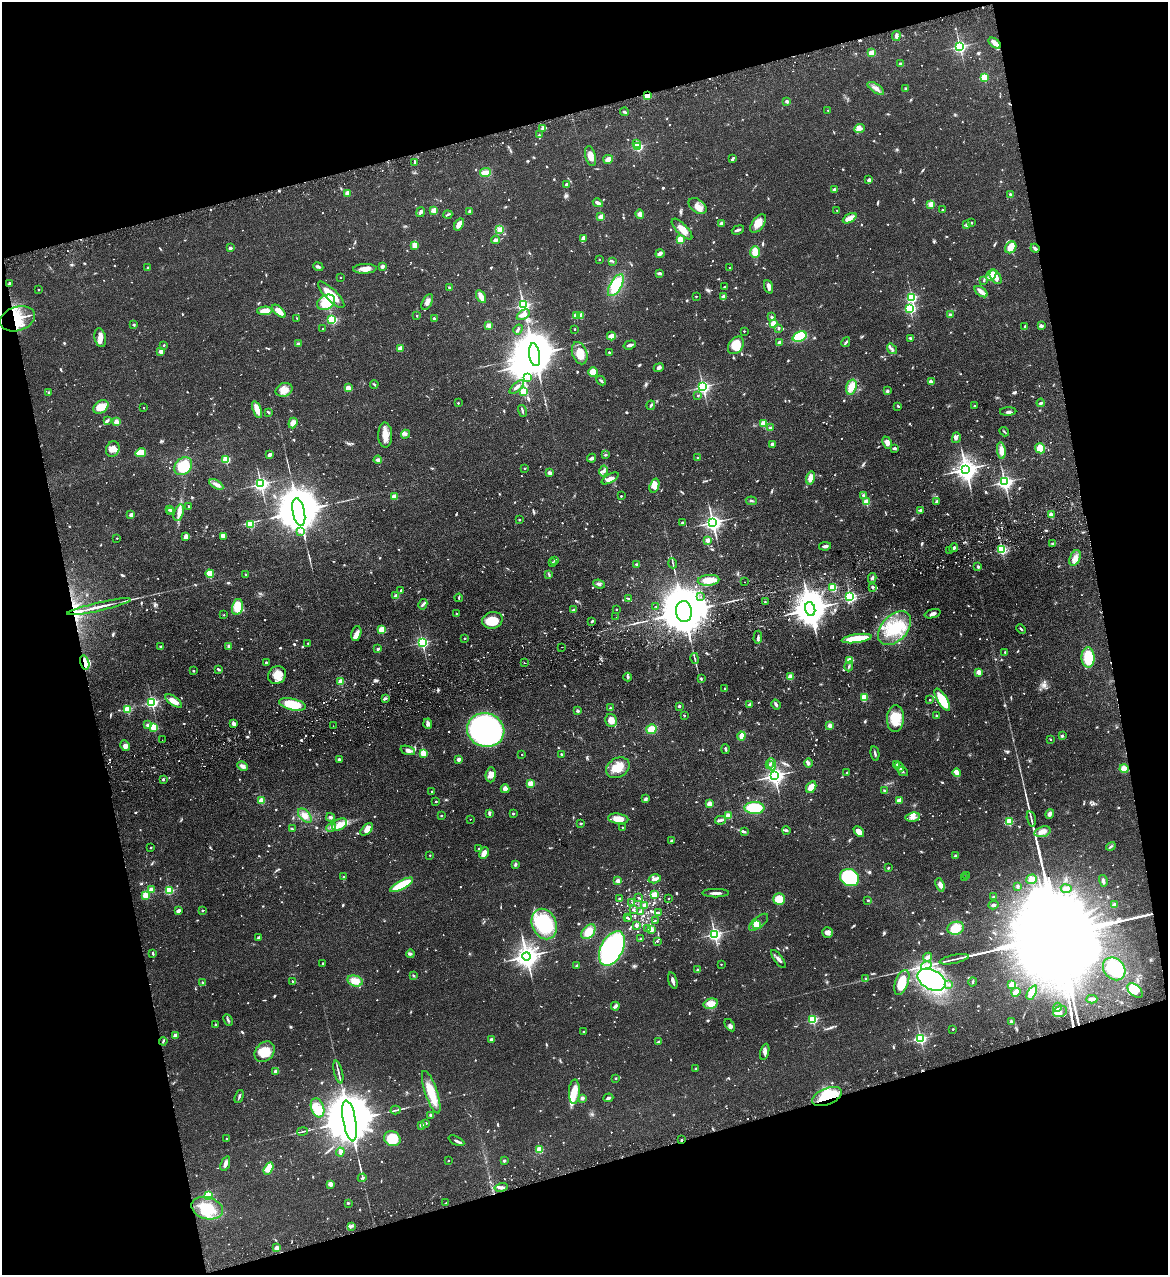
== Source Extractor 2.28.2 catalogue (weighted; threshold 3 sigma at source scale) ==
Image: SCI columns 164-4826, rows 57-5147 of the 5107 x 5203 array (HDU 1 of 3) = the unmasked area's bounding box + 8 px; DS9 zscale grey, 4 x 4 block average (1 PNG px = mean of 4 x 4 image px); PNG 1170 x 1277 px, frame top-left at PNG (2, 2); each listed source drawn as its Kron ellipse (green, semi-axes under 4 px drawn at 4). Shown black and unused: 30% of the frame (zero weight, under 2 of 3 exposures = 3% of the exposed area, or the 3 px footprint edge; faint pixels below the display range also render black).
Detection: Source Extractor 2.28.2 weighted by HDU 2 'WHT'. Background 0.0555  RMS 0.005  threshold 0.0226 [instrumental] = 3 sigma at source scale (4.5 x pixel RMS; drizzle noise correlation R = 1.50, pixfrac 1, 0.05/0.05 arcsec/px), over >= 5 px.
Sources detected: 1492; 20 too faint to see at this stretch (4 x 4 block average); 10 inside a brighter object's white glare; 25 cosmic-ray / hot-pixel residue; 2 long thin detections or spike segments (spike, bleed or trail) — neither listed nor drawn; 22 coinciding with a brighter row at this scale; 67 inside a brighter listed object's ellipse — not listed separately; of the other 1346, all 500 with FLUX_AUTO >= 3.39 (the completeness limit of this list) listed and drawn (846 fainter detections not listed), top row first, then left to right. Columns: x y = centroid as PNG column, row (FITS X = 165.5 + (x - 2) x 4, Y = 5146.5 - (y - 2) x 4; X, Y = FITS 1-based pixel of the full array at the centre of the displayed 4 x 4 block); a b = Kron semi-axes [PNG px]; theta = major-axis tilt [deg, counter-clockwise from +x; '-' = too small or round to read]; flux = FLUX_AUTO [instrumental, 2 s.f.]
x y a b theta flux
896 36 5 3 - 8.4
995 43 7 4 -37 19
960 46 2 2 - 760
872 53 2 2 - 100
901 64 2 2 - 27
984 77 2 2 - 160
876 88 9 3 -34 14
905 88 2 2 - 4.1
647 96 2 2 - 140
787 101 2 2 - 24
828 110 2 2 - 4
625 112 4 2 - 5
860 128 5 3 - 11
543 129 2 2 - 31
539 135 2 2 - 7.4
637 144 2 2 - 15
637 146 2 2 - 370
591 156 10 5 -76 22
608 159 5 4 - 16
733 159 4 2 - 6.1
415 162 3 2 - 4.1
485 172 5 2 - 28
869 180 4 3 - 7.4
566 184 3 2 - 4.9
835 190 2 2 - 36
347 193 2 2 - 45
1010 194 3 3 - 4.2
598 203 5 2 - 13
931 205 3 2 - 28
697 206 10 6 -37 21
434 210 2 2 - 90
837 210 2 2 - 3.5
942 210 2 2 - 8.3
469 211 3 3 - 4.5
420 212 5 3 - 6.8
448 214 4 2 - 4.9
640 214 5 4 - 13
601 217 2 2 - 87
850 218 7 3 29 29
758 223 11 5 53 27
972 223 2 2 - 5.5
459 224 6 4 56 31
722 224 4 4 - 7.7
967 224 4 2 - 9.2
499 229 4 3 - 6.8
682 229 13 5 -45 35
738 230 6 2 20 7.3
583 239 4 2 - 21
680 239 2 2 - 160
495 240 4 3 - 9.9
415 245 3 3 - 39
1011 247 6 5 - 31
230 248 2 2 - 29
1035 248 4 2 - 6.7
755 252 6 4 -87 33
660 254 5 3 - 12
599 260 2 2 - 3.6
613 261 3 2 - 3.5
382 266 3 2 - 8.8
318 267 5 3 - 5.4
148 268 2 2 - 16
730 268 2 2 - 8.2
365 269 11 5 3 23
659 273 4 2 - 8.7
991 275 6 4 60 30
341 277 2 2 - 3.4
996 277 8 5 -57 25
984 280 4 2 - 3.6
10 283 4 2 - 5.3
616 285 12 6 59 94
449 287 4 2 - 3.8
724 287 2 2 - 4.1
769 287 7 3 -71 13
38 290 2 2 - 5.2
981 292 7 3 -37 27
331 295 17 5 -45 63
696 296 2 2 - 5.7
481 297 7 3 -63 32
723 297 4 3 - 11
912 297 2 2 - 390
326 302 9 7 31 70
427 302 9 4 62 15
523 305 2 2 - 730
910 308 2 2 - 420
265 311 7 3 2 32
279 311 8 4 -44 27
523 315 7 4 34 21
576 315 2 2 - 79
580 315 2 2 - 73
950 315 2 2 - 25
417 316 2 2 - 4
772 317 2 2 - 16
297 318 3 2 - 3.7
434 318 2 2 - 13
18 319 18 12 19 99
332 319 2 2 - 200
773 324 2 2 - 180
134 325 2 2 - 13
489 326 2 2 - 69
1041 326 4 3 - 6.1
1025 327 4 2 - 5.9
778 328 4 2 - 3.6
323 329 2 2 - 5.5
518 329 5 2 - 4.7
575 329 2 2 - 5.9
744 331 2 2 - 5.3
611 336 4 3 - 17
800 337 7 5 21 130
100 338 9 5 -78 22
910 338 3 2 - 4.7
780 342 4 2 - 7.4
846 342 5 2 - 6.1
298 344 2 2 - 33
164 345 2 2 - 8
630 345 6 2 16 13
736 345 9 7 54 62
400 348 2 2 - 54
892 349 6 3 -53 6.8
161 351 2 2 - 51
609 352 2 2 - 10
580 353 11 7 -72 41
535 355 11 5 -81 19000
659 368 5 3 - 8.3
593 372 5 4 - 37
528 377 4 3 - 7.7
601 381 5 2 - 5.1
931 382 4 3 - 12
374 384 4 2 - 4
517 387 9 2 43 10
703 387 2 2 - 840
851 387 8 5 72 44
348 388 2 2 - 72
284 390 9 6 23 27
523 391 2 2 - 160
887 391 2 2 - 21
49 392 3 3 - 4.2
698 395 2 2 - 4.4
458 403 2 2 - 5.6
1041 403 4 2 - 5.6
651 405 5 2 - 5.4
898 406 3 2 - 4.3
974 406 2 2 - 4.9
101 407 8 6 36 50
144 408 2 2 - 3.8
257 410 9 4 -69 34
522 411 6 2 -76 5.1
268 412 4 2 - 3.4
1008 412 8 3 1 8.7
107 421 4 2 - 8.9
116 422 2 2 - 78
293 423 5 4 - 21
764 423 2 2 - 130
770 428 2 2 - 25
1004 432 5 2 - 3.4
406 434 4 3 - 5.8
385 435 12 7 -88 33
956 438 5 3 - 6.2
887 443 6 4 -65 19
772 444 2 2 - 27
894 448 4 2 - 6.3
1040 448 5 5 - 65
113 449 8 6 66 23
1001 450 8 4 -82 28
141 453 5 4 - 38
269 455 3 2 - 12
605 455 3 2 - 3.7
591 458 5 3 - 10
697 458 2 2 - 4.4
226 459 2 2 - 210
378 460 4 3 - 9.1
183 466 10 8 47 110
524 468 2 2 - 3.7
966 469 4 3 - 2700
604 471 5 3 - 8
550 473 2 2 - 34
610 478 9 4 31 17
811 478 7 4 75 24
1005 482 2 2 - 1100
261 484 2 2 - 990
216 485 8 3 -31 13
654 486 7 4 73 22
394 496 2 2 - 63
621 496 2 2 - 7
863 496 4 3 - 7.5
751 501 5 2 - 4
936 501 3 2 - 5.8
866 502 2 2 - 110
188 506 2 2 - 6.7
169 509 2 2 - 15
921 510 2 2 - 18
171 511 4 2 - 4.4
299 512 14 6 -79 26000
179 513 8 4 72 18
131 515 3 3 - 15
1051 515 4 3 - 16
519 520 2 2 - 6.8
713 522 3 3 - 1500
682 523 2 2 - 22
250 524 2 2 - 190
301 531 4 3 - 6.7
224 536 3 2 - 27
186 537 4 3 - 23
117 538 2 2 - 4.2
708 540 2 2 - 67
1053 544 3 2 - 8.5
825 546 6 3 10 9
954 548 4 2 - 6.2
1002 550 2 2 - 420
950 551 2 2 - 6.6
1075 558 8 5 68 20
554 560 3 2 - 3.9
552 563 2 2 - 5
673 563 5 2 - 3.5
637 564 2 2 - 20
978 567 2 2 - 4.5
210 574 4 4 - 44
246 575 2 2 - 7.2
549 575 4 2 - 4
872 578 5 3 - 6
709 580 11 5 6 44
745 582 2 2 - 3.5
599 584 6 3 -22 7.1
873 587 2 2 - 19
833 588 2 2 - 200
401 590 2 2 - 3.6
396 596 2 2 - 64
701 597 2 2 - 3.7
850 597 2 2 - 600
459 598 4 2 - 3.5
628 598 4 2 - 3.8
765 602 2 2 - 3.8
423 604 5 2 - 4.6
656 606 2 2 - 4.1
99 607 33 2 13 37
237 607 8 5 77 54
616 609 2 2 - 4.3
810 609 7 5 -77 8700
574 610 3 3 - 5.2
684 611 10 8 -82 22000
456 613 2 2 - 4.7
933 614 8 3 17 9.2
224 615 2 2 - 3.7
616 617 2 2 - 3.6
492 620 10 8 12 67
592 621 2 2 - 4.2
895 628 20 12 47 120
382 629 2 2 - 140
1021 629 5 2 - 4.2
356 634 8 4 77 17
758 637 6 3 87 6.7
465 638 2 2 - 9
857 638 15 4 8 93
422 642 2 2 - 560
308 643 2 2 - 6.3
161 647 2 2 - 16
229 647 3 3 - 9.1
562 647 2 2 - 4.1
378 649 3 2 - 5.5
1005 652 3 2 - 3.5
1088 657 10 6 -89 100
695 659 5 2 - 3.9
850 660 2 2 - 130
85 662 7 4 -74 20
266 662 2 2 - 9.5
525 663 2 2 - 4.2
849 666 5 2 - 4.5
219 669 4 2 - 6.7
193 671 2 2 - 4.6
979 672 2 2 - 56
277 675 9 8 - 36
628 677 4 2 - 4.3
790 677 2 2 - 78
701 678 3 2 - 4.4
341 681 2 2 - 94
724 689 2 2 - 3.6
864 697 2 2 - 110
385 698 4 3 - 5.4
930 700 2 2 - 5.7
942 700 12 5 -59 100
174 701 10 4 -34 24
152 702 2 2 - 580
292 704 13 5 -13 100
750 705 2 2 - 25
776 705 5 2 - 7.4
679 706 2 2 - 19
610 708 2 2 - 3.6
127 709 2 2 - 190
577 711 3 3 - 5
684 715 2 2 - 6.1
937 716 2 2 - 19
895 718 13 8 86 65
611 720 6 5 - 29
234 723 4 3 - 10
428 724 5 4 - 9.6
147 725 3 3 - 6
830 725 2 2 - 52
333 726 2 2 - 8.4
153 727 2 2 - 150
651 729 5 5 - 42
486 730 19 16 -16 1100
741 736 4 3 - 27
1062 736 3 2 - 6
162 740 2 2 - 8.3
1051 740 2 2 - 3.6
125 746 5 4 - 14
726 749 5 2 - 4.6
408 750 7 4 -18 12
423 753 2 2 - 150
875 753 7 2 -78 6
522 754 2 2 - 3.4
561 754 3 2 - 4.1
339 759 3 2 - 5.5
459 759 2 2 - 21
808 763 4 3 - 5.9
770 764 4 3 - 5.7
772 764 6 2 -83 6.3
897 764 3 3 - 3.5
243 766 6 3 -26 13
899 767 5 2 - 5.7
618 768 12 9 32 52
1124 769 4 4 - 28
903 771 5 2 - 4.7
847 773 2 2 - 4.7
957 773 4 3 - 29
491 775 7 5 86 20
775 776 3 3 - 1700
163 779 2 2 - 5.2
530 784 2 2 - 110
811 787 6 4 58 39
505 789 4 4 - 18
432 791 2 2 - 3.9
885 791 3 2 - 4.3
646 799 4 2 - 4.4
261 801 2 2 - 120
899 801 3 2 - 14
436 802 2 2 - 5.3
709 804 2 2 - 77
754 808 10 6 -2 110
489 813 4 2 - 6.9
513 813 2 2 - 9.1
1050 814 5 3 - 11
441 815 2 2 - 9.8
305 816 8 5 -46 19
728 816 4 4 - 16
330 817 4 3 - 5.1
913 817 7 4 7 13
470 819 2 2 - 3.5
618 819 10 5 -7 37
1031 819 8 2 -77 6.3
720 820 5 3 - 6.2
1009 822 2 2 - 210
581 823 2 2 - 3.8
339 824 8 5 32 24
331 827 5 3 - 6.9
622 827 2 2 - 4
292 829 4 2 - 3.9
367 829 7 4 43 16
786 830 4 3 - 5.7
744 831 4 3 - 5
859 831 6 4 -43 21
1042 832 8 5 18 19
672 841 3 2 - 7.2
1111 846 5 2 - 4.3
151 847 2 2 - 5.4
478 849 2 2 - 4.3
484 853 6 3 62 21
430 855 2 2 - 4.8
955 856 2 2 - 15
515 865 4 3 - 4.5
888 868 2 2 - 3.7
967 875 2 2 - 3.6
343 877 2 2 - 7.3
965 877 2 2 - 4
850 878 10 8 -30 180
655 879 6 3 16 13
1032 879 5 5 - 16
618 881 2 2 - 52
1103 881 6 2 -74 8.8
402 885 13 3 29 130
940 885 7 3 -70 16
1017 886 4 2 - 4.4
1066 889 5 2 - 6.8
151 890 2 2 - 54
169 890 2 2 - 260
716 893 13 2 0 14
145 895 2 2 - 130
654 895 2 2 - 86
638 897 2 2 - 3.6
994 897 2 2 - 18
669 898 2 2 - 3.9
620 899 2 2 - 25
779 899 6 5 - 53
868 900 2 2 - 10
632 902 2 2 - 3.6
644 905 2 2 - 22
993 905 5 3 - 6.7
1114 905 2 2 - 38
634 909 2 2 - 10
202 910 2 2 - 10
178 911 4 2 - 11
641 911 2 2 - 20
658 912 2 2 - 4.3
627 917 2 2 - 3.6
629 919 2 2 - 5.7
655 921 2 2 - 3.8
759 922 11 5 40 36
544 924 16 12 -67 190
636 925 3 3 - 7.7
756 925 2 2 - 120
956 928 8 6 15 55
648 929 2 2 - 4.2
651 930 2 2 - 55
588 932 8 5 49 40
828 932 5 5 - 12
715 934 2 2 - 870
258 938 3 3 - 5.5
641 939 2 2 - 10
657 941 2 2 - 6.9
612 948 18 11 63 510
153 954 3 2 - 3.9
410 954 4 3 - 5.8
527 956 4 3 - 3200
928 957 5 3 - 7.5
778 959 11 3 -53 9.8
954 959 15 2 12 12
323 963 2 2 - 6.8
721 964 2 2 - 3.9
577 966 2 2 - 27
926 966 5 2 - 6.5
1114 969 12 10 -48 130
697 970 3 3 - 4.3
413 976 3 2 - 3.5
866 979 4 2 - 4.7
932 980 15 10 -27 660
293 981 2 2 - 5.1
355 981 8 5 -14 30
673 981 8 2 -73 12
902 982 13 6 70 86
973 982 4 2 - 4.9
202 983 3 2 - 3.8
949 984 2 2 - 7.4
1012 985 2 2 - 140
1135 991 9 5 -42 62
1016 992 4 3 - 21
1032 993 8 3 60 11
1092 999 6 2 3 15
711 1004 7 5 15 35
615 1006 4 2 - 11
1057 1007 4 2 - 4.8
1060 1012 7 5 19 15
813 1019 2 2 - 360
228 1020 6 2 -65 4.9
1011 1021 2 2 - 20
215 1025 2 2 - 4.4
730 1025 7 3 -56 6.4
953 1029 2 2 - 6
584 1032 2 2 - 5.9
175 1035 2 2 - 49
921 1038 2 2 - 610
491 1040 2 2 - 32
163 1041 4 2 - 3.6
658 1042 3 2 - 6.6
265 1052 11 8 50 60
765 1052 8 4 74 10
696 1069 2 2 - 4.6
276 1071 2 2 - 35
338 1072 11 2 -76 9.3
616 1078 2 2 - 5.9
431 1092 22 6 -71 71
574 1092 12 5 87 35
239 1097 7 2 70 4.8
827 1097 16 8 23 110
582 1098 2 2 - 41
608 1098 5 3 - 6.7
317 1108 10 6 -69 30
396 1110 5 2 - 3.8
431 1115 2 2 - 21
350 1121 21 6 -80 42000
426 1123 2 2 - 11
422 1125 2 2 - 30
302 1131 5 2 - 4.2
227 1138 2 2 - 4.5
392 1139 8 7 - 73
682 1140 2 2 - 9.7
456 1141 8 2 -26 8
539 1150 2 2 - 140
340 1152 4 4 - 11
448 1161 2 2 - 5.4
504 1161 2 2 - 19
225 1164 7 3 69 14
269 1169 6 4 61 45
362 1178 4 2 - 4.8
330 1184 3 3 - 17
501 1187 7 2 13 9
208 1195 2 2 - 240
348 1203 2 2 - 13
446 1203 2 2 - 4.5
207 1208 16 11 -16 100
352 1226 4 2 - 4
277 1248 2 2 - 59
Overlapping masked pixels (flux is a lower limit): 6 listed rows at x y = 647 96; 1035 248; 18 319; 85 662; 827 1097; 682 1140
Diffuse or blended objects may show on this block-average render without a row.